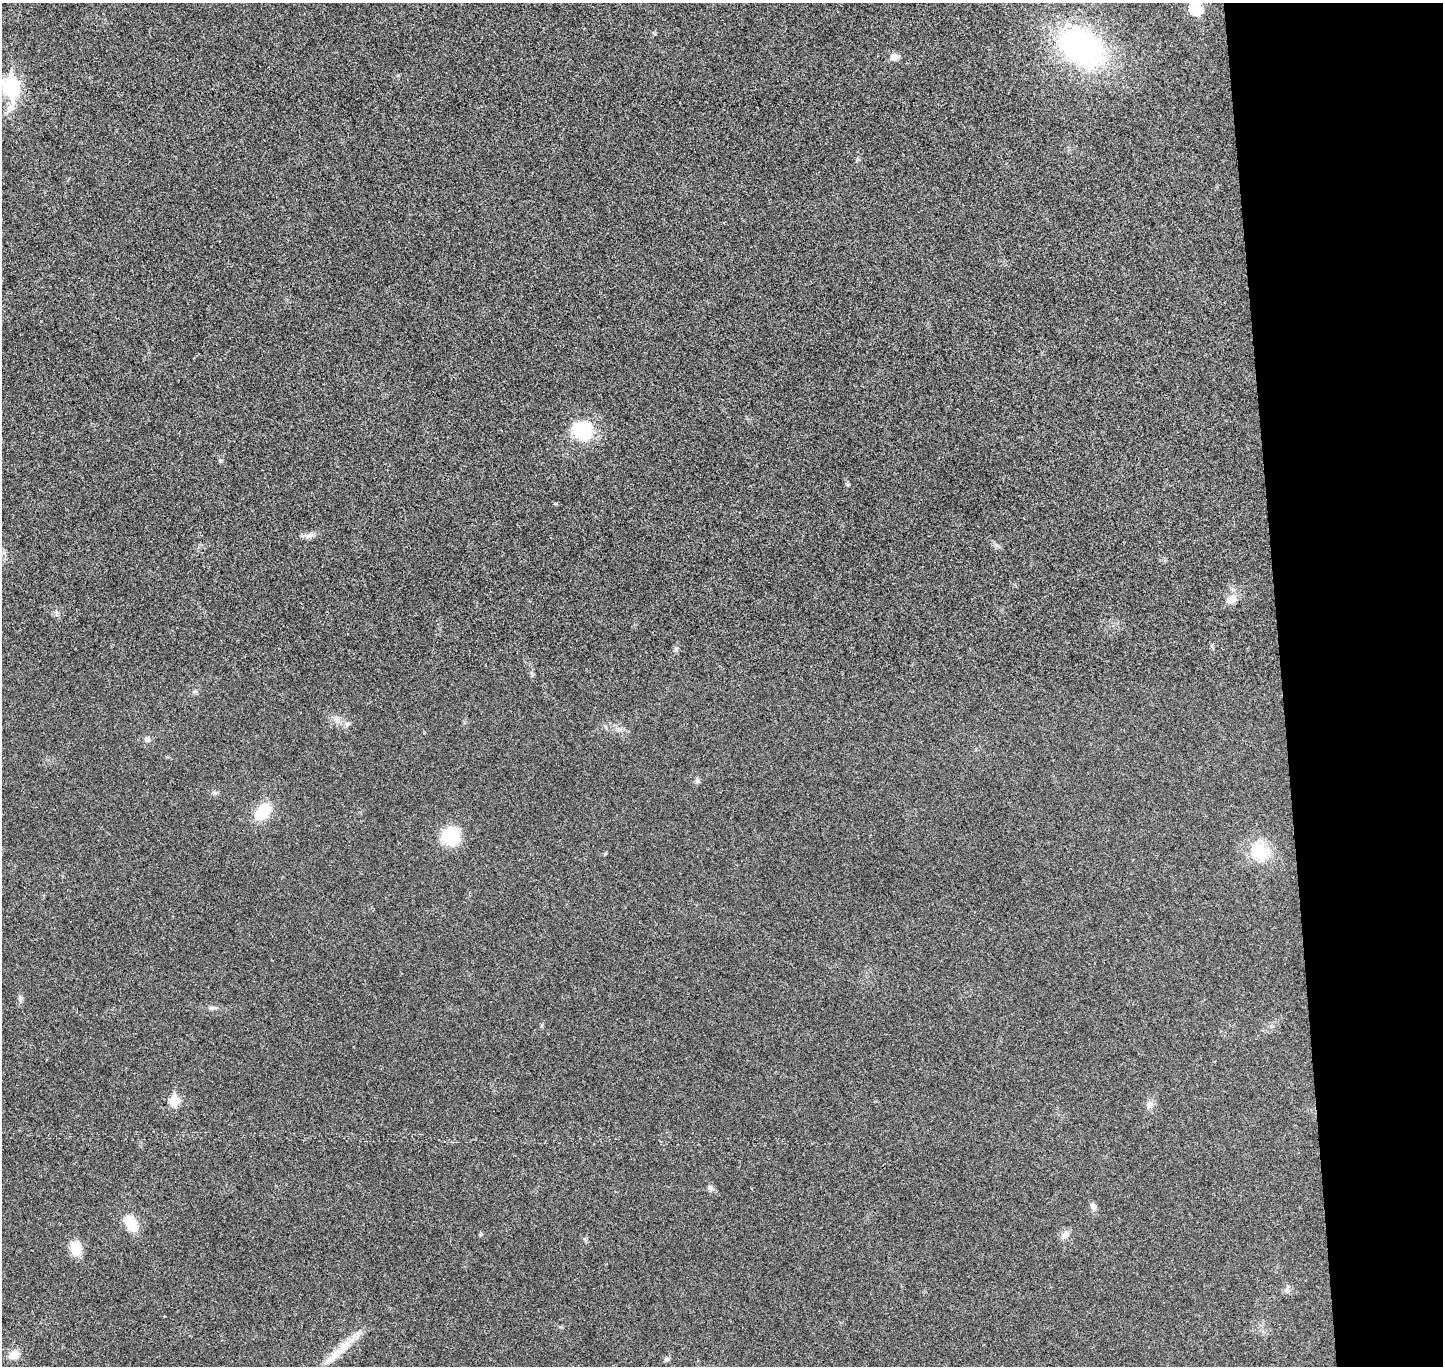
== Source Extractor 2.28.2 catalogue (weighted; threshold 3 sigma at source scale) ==
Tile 6 of 3 x 3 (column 3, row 2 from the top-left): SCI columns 2939-4379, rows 1495-2858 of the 4436 x 4365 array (HDU 1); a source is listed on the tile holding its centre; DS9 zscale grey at full resolution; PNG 1445 x 1368 px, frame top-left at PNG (2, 3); no overlay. Shown black and unused: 11% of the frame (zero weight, under 3 of 4 exposures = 6% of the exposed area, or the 3 px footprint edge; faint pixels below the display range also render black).
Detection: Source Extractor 2.28.2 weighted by HDU 2 'WHT'; one run over the whole footprint, this tile lists its part. Background 0.0268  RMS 0.006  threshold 0.0269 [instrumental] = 3 sigma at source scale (4.5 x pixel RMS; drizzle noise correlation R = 1.50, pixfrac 1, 0.05/0.05 arcsec/px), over >= 5 px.
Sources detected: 30; all 30 listed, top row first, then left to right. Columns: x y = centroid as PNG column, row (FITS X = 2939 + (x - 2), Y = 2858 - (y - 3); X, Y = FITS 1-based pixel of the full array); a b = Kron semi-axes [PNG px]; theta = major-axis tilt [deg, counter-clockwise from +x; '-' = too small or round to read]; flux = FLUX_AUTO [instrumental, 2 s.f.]
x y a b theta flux
1196 8 7 6 - 53
1082 47 41 26 -35 160
894 57 11 8 20 3.8
11 87 11 7 90 150
582 430 27 23 -26 25
847 484 5 5 - 0.95
309 535 12 5 34 2.3
1232 599 16 10 38 5.4
676 648 7 5 -70 1.2
618 729 8 5 -24 1.9
147 739 8 6 0 1.7
697 781 6 6 - 1.4
215 793 7 4 -18 1
263 812 15 10 57 22
451 836 12 11 - 39
1259 851 26 22 -42 21
20 998 9 6 86 1.8
213 1008 14 4 -2 1.9
174 1100 6 5 - 25
1150 1104 11 9 -80 3.1
710 1188 10 6 -46 1.9
1093 1207 9 7 -51 2
131 1223 15 9 -57 16
481 1234 5 4 - 0.77
1065 1235 13 7 45 3.1
76 1248 13 11 -75 12
1287 1291 7 4 -71 1.1
339 1352 56 9 42 14
14 1354 11 9 24 7.3
667 1359 7 5 0 1.3
Isophote crosses this tile's border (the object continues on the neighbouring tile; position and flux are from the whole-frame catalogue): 1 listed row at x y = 1196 8
Unlisted compact peaks at least as high as the median listed source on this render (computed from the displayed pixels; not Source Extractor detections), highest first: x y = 220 461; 605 854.